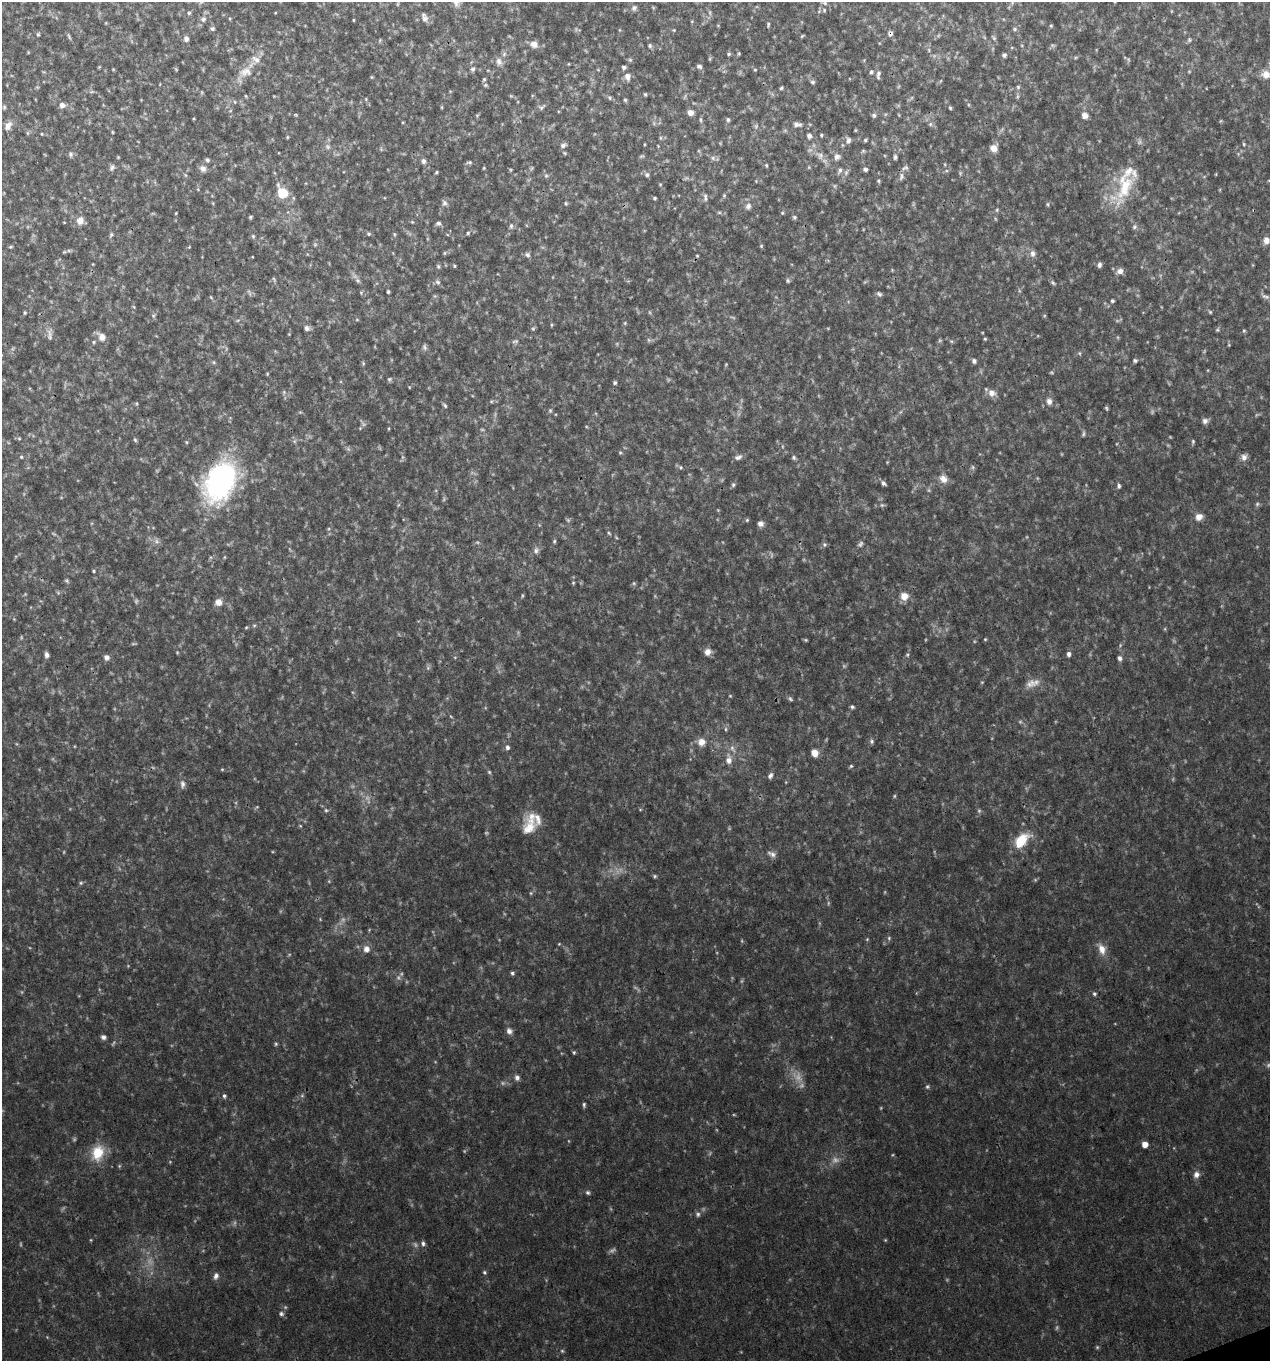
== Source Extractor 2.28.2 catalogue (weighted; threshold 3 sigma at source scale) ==
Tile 6 of 4 x 4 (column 2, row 2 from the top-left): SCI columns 1392-2659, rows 2720-4078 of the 5270 x 5440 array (HDU 1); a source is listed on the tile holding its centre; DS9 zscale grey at full resolution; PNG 1272 x 1363 px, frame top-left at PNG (2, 2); no overlay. Shown black and unused: <1% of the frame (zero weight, under 3 of 4 exposures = <1% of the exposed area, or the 3 px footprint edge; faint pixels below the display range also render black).
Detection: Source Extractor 2.28.2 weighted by HDU 2 'WHT'; one run over the whole footprint, this tile lists its part. Background 0.03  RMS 0.0037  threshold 0.0167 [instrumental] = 3 sigma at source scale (4.5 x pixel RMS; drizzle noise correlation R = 1.50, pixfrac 1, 0.0396/0.0396 arcsec/px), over >= 5 px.
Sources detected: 451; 125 too faint to see at this stretch — not listed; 7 inside a brighter listed object's ellipse — not listed separately; the other 319 listed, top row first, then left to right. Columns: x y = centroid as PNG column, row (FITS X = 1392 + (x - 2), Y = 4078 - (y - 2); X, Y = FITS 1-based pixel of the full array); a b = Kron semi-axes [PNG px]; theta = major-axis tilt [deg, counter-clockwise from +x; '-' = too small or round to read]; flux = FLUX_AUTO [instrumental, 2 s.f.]
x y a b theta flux
456 2 12 9 -72 3.1
825 3 6 5 - 0.85
1012 3 6 4 73 0.52
634 8 8 7 - 1.2
824 10 6 5 - 0.7
1171 11 5 3 - 0.29
189 13 6 5 - 0.66
275 13 4 3 - 0.27
424 18 11 7 -67 2
203 19 8 7 - 1.6
230 19 5 3 - 0.38
353 20 4 3 - 0.34
106 23 5 3 - 0.31
768 25 6 4 88 0.58
1051 26 4 4 - 0.43
212 29 6 5 - 0.8
1015 29 6 5 - 0.68
619 30 5 3 - 0.34
674 30 5 4 - 0.37
890 33 7 6 - 1.2
38 34 5 5 - 0.55
69 36 10 4 -67 0.72
802 36 5 3 - 0.45
186 39 7 6 - 1.5
380 40 6 3 71 0.42
1189 40 6 6 - 0.82
534 44 10 8 -22 2.8
650 46 6 5 - 0.75
739 53 4 3 - 0.41
729 54 5 4 - 0.64
1004 55 5 5 - 0.95
630 60 6 5 - 0.63
499 62 12 9 -72 2.4
568 64 4 3 - 0.29
699 66 7 5 -30 1.1
99 67 5 4 - 0.31
624 67 5 4 - 0.96
113 69 5 3 - 0.33
473 69 7 6 - 0.98
755 70 4 4 - 0.39
1189 71 5 3 - 0.39
245 72 36 15 50 8.6
871 72 7 5 64 0.81
1266 74 10 9 - 3.7
878 75 15 6 85 1.6
372 77 4 4 - 0.38
627 77 9 7 -84 2.4
484 79 6 4 72 0.58
940 81 6 3 69 0.39
813 82 6 5 - 0.82
160 84 4 2 - 0.25
485 85 6 5 - 0.57
1018 87 5 5 - 0.65
781 88 5 3 - 0.58
92 92 8 4 9 0.63
645 94 4 4 - 0.59
246 96 5 4 - 0.4
274 96 3 3 - 0.27
610 98 6 6 - 0.81
366 99 5 4 - 0.42
625 100 5 5 - 0.57
62 105 8 7 - 1.9
969 105 6 3 -71 0.47
4 107 7 5 90 0.68
442 107 5 3 - 0.39
541 107 11 7 31 1.3
950 108 4 3 - 0.52
690 112 7 6 - 2.3
296 115 5 3 - 0.37
477 115 5 4 - 0.44
874 115 7 6 - 0.88
899 115 5 3 - 0.33
1085 115 7 7 - 2.5
701 120 9 4 -85 0.73
728 120 7 6 - 0.83
797 124 13 8 -4 1.8
930 124 6 5 - 0.77
8 126 13 9 59 2.6
855 130 4 4 - 0.38
112 132 3 3 - 0.38
27 133 6 4 -90 0.57
42 134 4 4 - 0.35
821 135 4 4 - 0.5
809 136 6 6 - 1.5
287 137 4 4 - 0.41
660 138 6 4 -89 0.6
848 140 10 7 -87 1.5
865 140 4 3 - 0.57
644 144 4 3 - 0.32
1244 144 5 4 - 0.54
563 145 9 6 29 1.3
328 147 9 7 -46 1.4
994 148 8 7 - 3.4
863 151 5 5 - 0.57
564 153 7 4 -27 0.58
71 154 8 6 -85 1.1
820 155 14 11 -39 3.4
837 157 9 8 - 1.8
895 157 7 4 -90 0.88
713 158 8 7 - 1.3
207 160 6 5 - 0.89
423 161 8 7 - 1.3
469 162 8 4 4 0.8
766 165 5 4 - 0.49
112 167 8 6 68 1.2
484 168 4 4 - 0.34
531 168 6 5 - 0.62
203 169 9 8 - 1.9
865 169 6 5 - 0.92
511 170 4 4 - 0.4
840 170 11 5 66 1.1
946 171 6 4 18 0.61
436 172 5 3 - 0.5
846 172 11 5 57 1.2
185 175 6 4 -70 0.51
647 175 7 6 - 1.1
546 176 6 6 - 0.89
901 176 11 7 80 1.6
756 181 4 4 - 0.33
878 181 5 4 - 0.54
660 184 4 4 - 0.39
834 186 6 5 - 0.64
1125 186 47 22 61 21
282 193 14 10 -58 10
724 195 5 5 - 0.58
705 197 12 5 -81 1.3
654 198 3 3 - 0.58
213 203 5 3 - 0.33
445 203 9 8 - 1.4
566 203 5 4 - 0.56
1047 204 6 4 -74 0.51
748 206 10 8 78 1.8
997 210 6 4 69 0.57
719 212 6 4 0 0.6
176 213 3 2 - 0.3
782 213 5 4 - 0.47
250 217 4 3 - 0.56
794 217 6 5 - 0.71
996 219 6 3 -69 0.41
80 221 10 9 - 3
412 222 5 4 - 0.43
438 223 7 6 - 1.1
511 226 8 6 81 1.1
1134 227 7 7 - 1.1
468 233 5 4 - 0.57
368 234 6 5 - 0.66
394 234 5 5 - 0.49
111 235 7 6 - 0.86
253 236 6 5 - 0.66
1266 240 8 7 - 2.3
315 244 7 5 -70 0.74
761 246 5 5 - 0.48
11 247 5 4 - 0.47
189 247 5 4 - 0.34
64 252 6 5 - 0.55
445 253 6 5 - 0.62
1033 253 9 7 84 1.8
527 255 8 7 - 1.2
697 256 4 4 - 0.39
93 264 4 3 - 0.27
1099 265 7 5 79 1.2
438 266 6 5 - 0.68
454 266 4 4 - 0.49
1120 271 9 7 19 2.2
357 280 8 7 - 1.2
788 281 6 5 - 0.74
438 282 8 7 - 1.2
1053 283 7 5 -30 0.72
388 292 4 3 - 0.6
361 293 5 5 - 0.53
879 294 7 5 -39 0.93
435 296 6 5 - 0.57
211 297 5 4 - 0.45
1112 301 4 4 - 0.72
134 307 5 4 - 0.42
1210 312 5 5 - 0.5
25 313 4 4 - 0.52
154 315 8 6 45 0.96
1044 316 5 3 - 0.35
238 320 6 4 19 0.57
357 320 6 4 -1 0.38
625 323 5 5 - 0.45
551 325 5 3 - 0.41
307 328 8 7 - 1.4
533 328 6 5 - 0.61
1217 330 6 5 - 0.56
1244 331 5 4 - 0.49
50 334 20 8 -88 2.6
289 334 4 4 - 0.3
101 337 11 8 -45 3.2
985 339 4 4 - 0.44
940 340 6 5 - 0.5
515 341 10 6 15 1.1
94 342 6 5 - 0.65
1229 345 5 3 - 0.35
424 347 9 6 -71 1.1
1079 353 6 4 -73 0.55
974 361 6 5 - 1.1
1135 361 5 4 - 0.8
214 362 6 5 - 0.61
363 363 6 4 -69 0.5
726 364 5 3 - 0.34
1051 372 6 4 -1 0.49
267 374 5 3 - 0.36
389 379 6 6 - 0.69
615 383 5 4 - 0.76
409 387 4 3 - 0.29
284 392 7 5 -72 0.84
992 393 11 9 -26 2.7
491 401 5 5 - 0.51
1049 401 9 7 -87 2
136 403 6 4 -84 0.45
445 405 7 4 -49 0.7
1106 408 5 3 - 0.54
550 411 7 5 76 0.69
300 412 5 5 - 0.48
1205 421 8 7 - 1.5
360 428 4 4 - 0.38
389 428 5 3 - 0.35
1083 434 8 4 78 0.7
19 438 5 5 - 0.48
135 440 6 4 -71 0.6
186 442 5 4 - 0.45
1193 442 7 4 80 0.67
620 453 5 5 - 0.52
21 457 5 4 - 0.52
738 457 10 6 22 1.5
1244 457 9 8 - 2.1
794 458 6 5 - 0.76
887 462 4 4 - 0.32
681 467 6 5 - 0.72
973 467 7 5 -70 0.67
943 479 12 10 -51 3.2
220 481 37 25 63 93
883 483 7 5 -36 1.1
733 485 6 5 - 0.78
1119 486 7 5 -78 0.97
1257 504 6 6 - 0.78
882 505 8 5 0 0.79
1199 517 9 8 - 2.7
747 520 5 5 - 0.53
761 524 6 6 - 1.7
328 529 6 3 70 0.53
609 533 6 4 -47 0.52
616 537 5 4 - 0.4
156 541 10 7 -79 1.5
554 541 6 4 70 0.55
824 544 6 6 - 0.81
536 550 9 8 - 1.5
93 571 4 3 - 0.46
67 581 6 5 - 0.67
573 583 5 4 - 0.48
634 583 6 5 - 0.6
58 593 5 5 - 0.57
522 595 6 3 90 0.45
904 596 10 9 - 3.9
218 602 9 8 - 2.8
254 625 6 4 1 0.54
246 627 4 4 - 0.39
985 639 4 3 - 0.42
805 640 5 4 - 0.49
177 652 4 4 - 0.36
707 652 8 7 - 2.6
1069 654 6 5 - 1.2
47 655 7 5 -80 1.3
907 655 5 4 - 0.52
106 657 6 6 - 1.7
1119 658 6 5 - 1.2
982 682 5 3 - 0.37
1031 683 17 11 35 3.9
730 696 4 4 - 0.37
852 707 5 4 - 0.75
451 716 6 3 -44 0.39
725 729 6 4 -90 0.66
872 741 6 6 - 0.84
701 742 10 10 - 3.3
507 747 6 5 - 1.1
815 753 7 7 - 3.5
729 760 13 8 90 3.1
851 766 5 5 - 0.59
222 769 5 3 - 0.38
489 772 5 5 - 0.57
770 776 7 5 53 1.4
183 784 12 7 87 1.7
326 810 6 5 - 0.78
300 826 5 4 - 0.39
529 827 24 18 66 8
1021 841 17 10 45 14
772 854 12 8 -27 1.9
655 876 5 4 - 0.62
81 883 6 5 - 0.67
531 893 5 5 - 0.54
369 930 5 3 - 0.36
889 938 6 5 - 0.72
867 939 5 3 - 0.38
559 944 4 4 - 0.37
366 949 10 9 - 2.6
1102 949 16 10 -63 4
512 973 5 4 - 0.8
1094 994 5 5 - 0.7
509 1031 8 7 - 1.8
103 1037 6 5 - 1.2
574 1052 5 4 - 0.55
517 1078 8 7 - 1.4
927 1087 6 5 - 0.72
302 1095 6 5 - 0.69
224 1096 5 5 - 0.84
584 1105 6 4 84 0.74
1145 1144 5 5 - 3.2
97 1153 18 14 70 11
1196 1175 8 8 - 2.3
588 1193 7 5 -43 0.85
698 1214 8 6 -76 1
885 1240 4 4 - 0.37
423 1243 7 6 - 1.2
484 1272 6 5 - 0.66
216 1276 9 6 74 1.5
281 1314 7 6 - 1
1097 1347 5 5 - 0.54
Overlapping masked pixels (flux is a lower limit): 2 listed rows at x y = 890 33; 220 481
Isophote crosses this tile's border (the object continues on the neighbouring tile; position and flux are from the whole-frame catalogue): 1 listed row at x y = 456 2